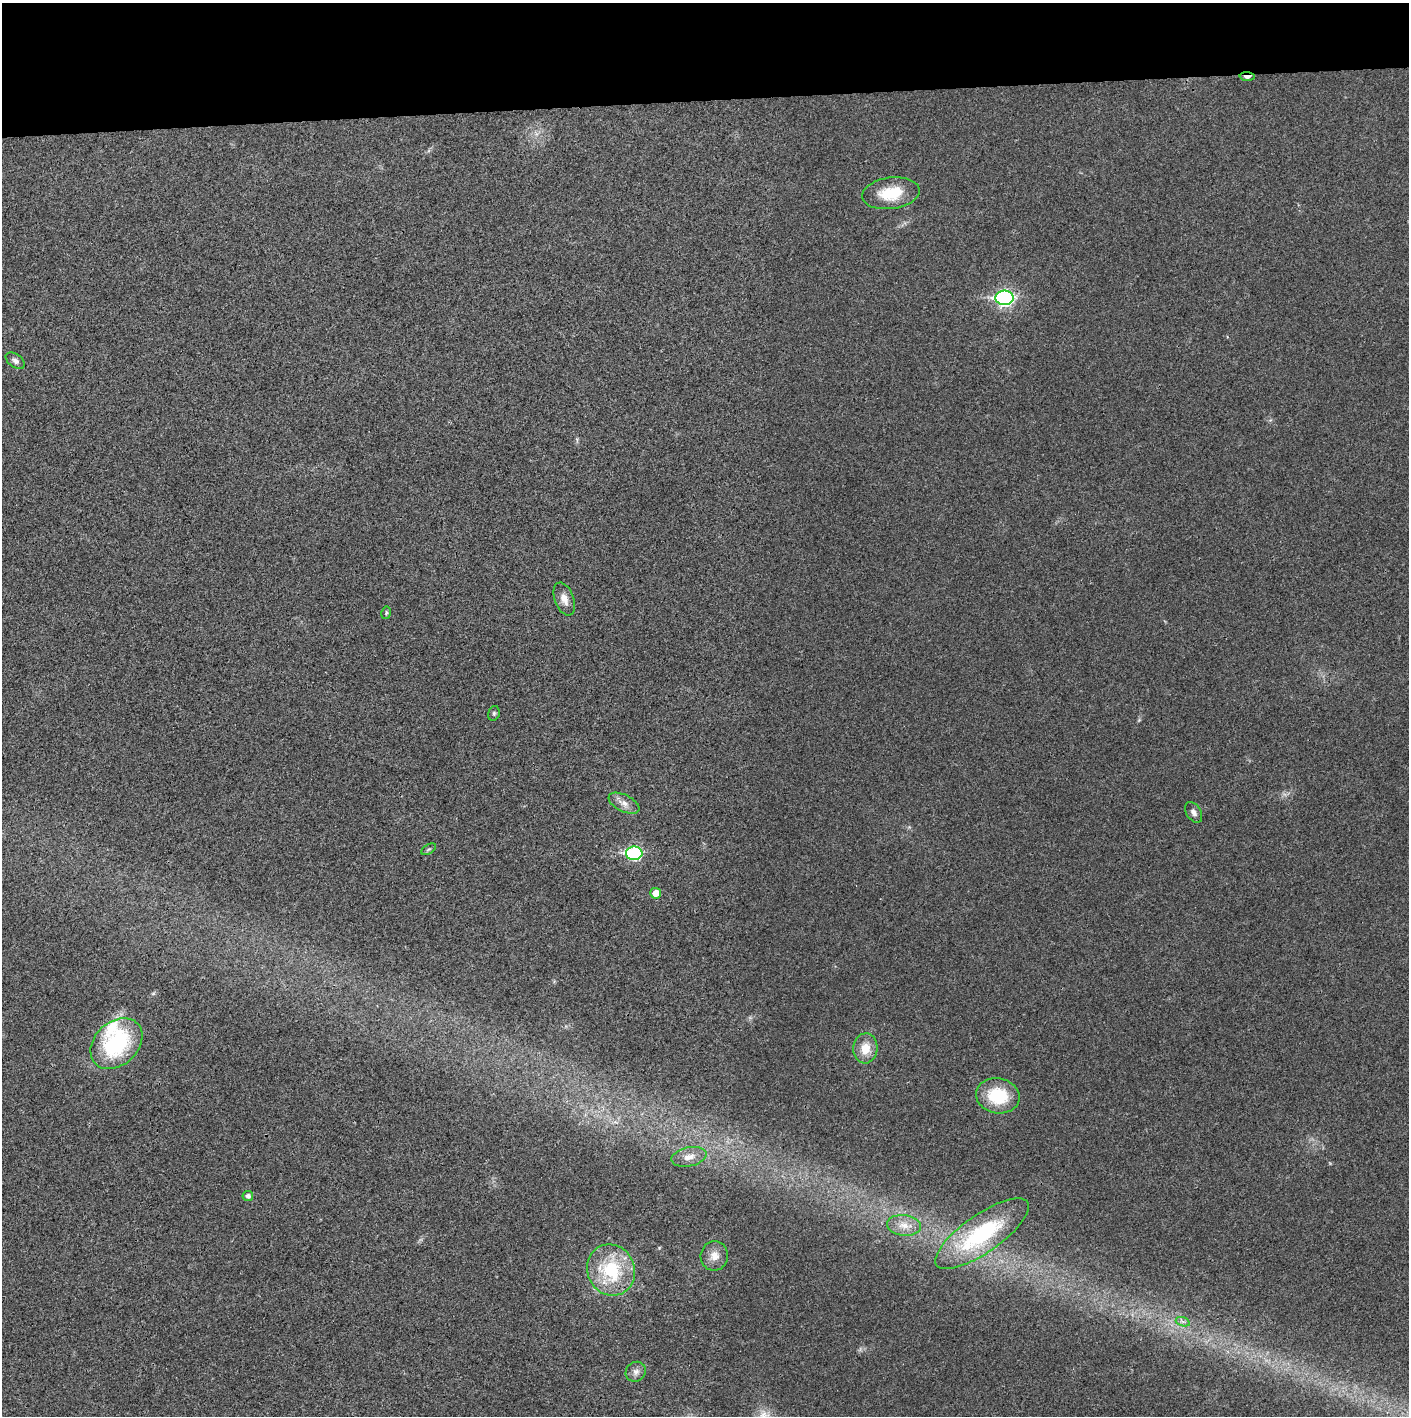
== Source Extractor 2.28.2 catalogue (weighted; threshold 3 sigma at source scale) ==
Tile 2 of 3 x 3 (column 2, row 1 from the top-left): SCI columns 1408-2814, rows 2829-4242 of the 4224 x 4243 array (HDU 1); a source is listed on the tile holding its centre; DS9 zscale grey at full resolution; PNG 1411 x 1418 px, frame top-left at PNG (2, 3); each listed source drawn as its Kron ellipse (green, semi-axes under 4 px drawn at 4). Shown black and unused: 7% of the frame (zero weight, under 3 of 4 exposures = <1% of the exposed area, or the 3 px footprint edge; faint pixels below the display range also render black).
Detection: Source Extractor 2.28.2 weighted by HDU 2 'WHT'; one run over the whole footprint, this tile lists its part. Background 0.0247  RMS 0.006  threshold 0.0272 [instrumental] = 3 sigma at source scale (4.5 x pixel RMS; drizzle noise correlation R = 1.50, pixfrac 1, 0.05/0.05 arcsec/px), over >= 5 px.
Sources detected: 24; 1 inside a brighter listed object's ellipse — not listed separately; the other 23 listed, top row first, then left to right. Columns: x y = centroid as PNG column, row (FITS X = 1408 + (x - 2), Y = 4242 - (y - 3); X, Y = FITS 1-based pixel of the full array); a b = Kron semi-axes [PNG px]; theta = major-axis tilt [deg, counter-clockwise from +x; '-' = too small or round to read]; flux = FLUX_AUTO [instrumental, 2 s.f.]
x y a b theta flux
1247 76 7 3 -1 3.5
891 193 29 15 7 19
1005 298 9 7 1 150
15 361 11 6 -36 2.2
564 599 17 9 -69 5.2
386 613 6 4 78 0.86
494 713 7 5 76 1.1
624 803 16 8 -26 4.6
1194 812 11 7 -58 2.7
429 849 8 4 30 1
634 853 8 7 - 72
656 893 5 5 - 5.7
116 1044 29 21 43 62
865 1048 15 12 86 9.8
998 1096 22 17 -10 27
689 1157 18 9 12 6.1
248 1196 5 5 - 2.1
904 1225 17 10 -7 7.3
982 1234 55 19 35 63
714 1256 15 13 76 5.9
611 1270 26 23 -64 41
1183 1322 7 4 -19 1.5
636 1372 10 9 - 3
Overlapping masked pixels (flux is a lower limit): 1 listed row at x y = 1247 76